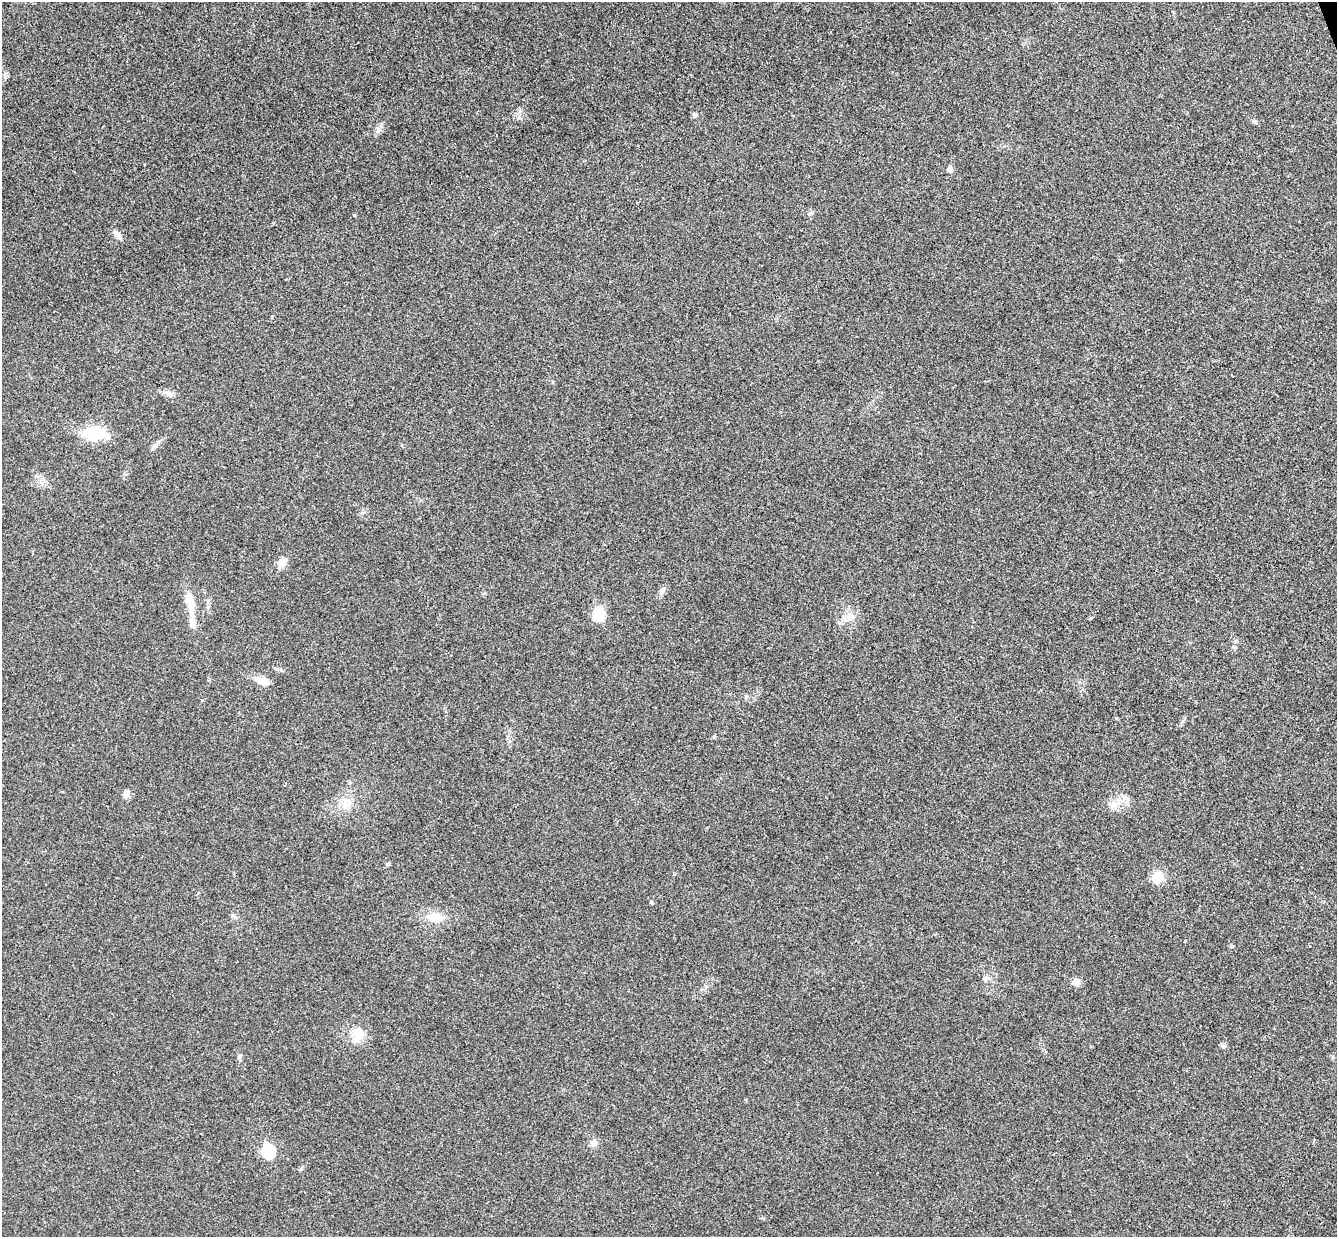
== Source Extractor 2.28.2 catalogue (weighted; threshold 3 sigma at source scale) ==
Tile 10 of 4 x 4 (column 2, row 3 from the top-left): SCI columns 1390-2724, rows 1406-2640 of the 5452 x 5404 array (HDU 1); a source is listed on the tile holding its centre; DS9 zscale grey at full resolution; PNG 1339 x 1239 px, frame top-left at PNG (2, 2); no overlay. Shown black and unused: <1% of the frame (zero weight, under 3 of 4 exposures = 6% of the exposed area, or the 3 px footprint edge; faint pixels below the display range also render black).
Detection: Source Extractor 2.28.2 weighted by HDU 2 'WHT'; one run over the whole footprint, this tile lists its part. Background 0.0357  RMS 0.0062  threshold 0.0277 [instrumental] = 3 sigma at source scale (4.5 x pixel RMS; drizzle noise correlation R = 1.50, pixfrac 1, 0.05/0.05 arcsec/px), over >= 5 px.
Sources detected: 29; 1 inside a brighter listed object's ellipse — not listed separately; the other 28 listed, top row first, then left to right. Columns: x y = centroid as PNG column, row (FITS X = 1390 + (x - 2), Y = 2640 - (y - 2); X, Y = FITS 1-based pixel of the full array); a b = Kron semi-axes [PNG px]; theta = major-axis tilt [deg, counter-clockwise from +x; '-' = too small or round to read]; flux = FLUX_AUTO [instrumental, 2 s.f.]
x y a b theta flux
695 115 6 6 - 1.3
1255 122 7 4 -46 0.98
950 169 8 6 -87 2
354 215 4 3 - 0.48
117 235 15 6 -51 2.6
94 433 25 14 -2 24
155 446 9 6 36 2
282 562 12 9 64 4.1
662 591 12 6 62 2.2
190 601 24 9 -75 8.3
599 615 7 6 - 38
849 617 7 4 -19 2
1090 618 4 3 - 0.65
1233 647 6 4 -19 0.74
262 681 18 9 -19 6
746 697 6 5 - 1
126 793 9 8 - 2.2
345 803 16 9 78 6.2
1158 877 14 12 15 8.2
652 902 5 4 - 0.84
232 916 6 6 - 1.2
435 917 21 11 -8 9.7
1076 982 9 8 - 3.5
358 1034 19 15 87 10
1223 1046 7 4 -2 1.1
239 1056 7 5 47 1.2
593 1143 9 8 - 3
268 1151 7 6 - 51
Unlisted compact peaks at least as high as the median listed source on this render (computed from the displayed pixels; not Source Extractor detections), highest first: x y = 1116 718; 519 117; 706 986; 378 129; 1183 721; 714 736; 810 213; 301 1169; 1232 946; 202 700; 388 864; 126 474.